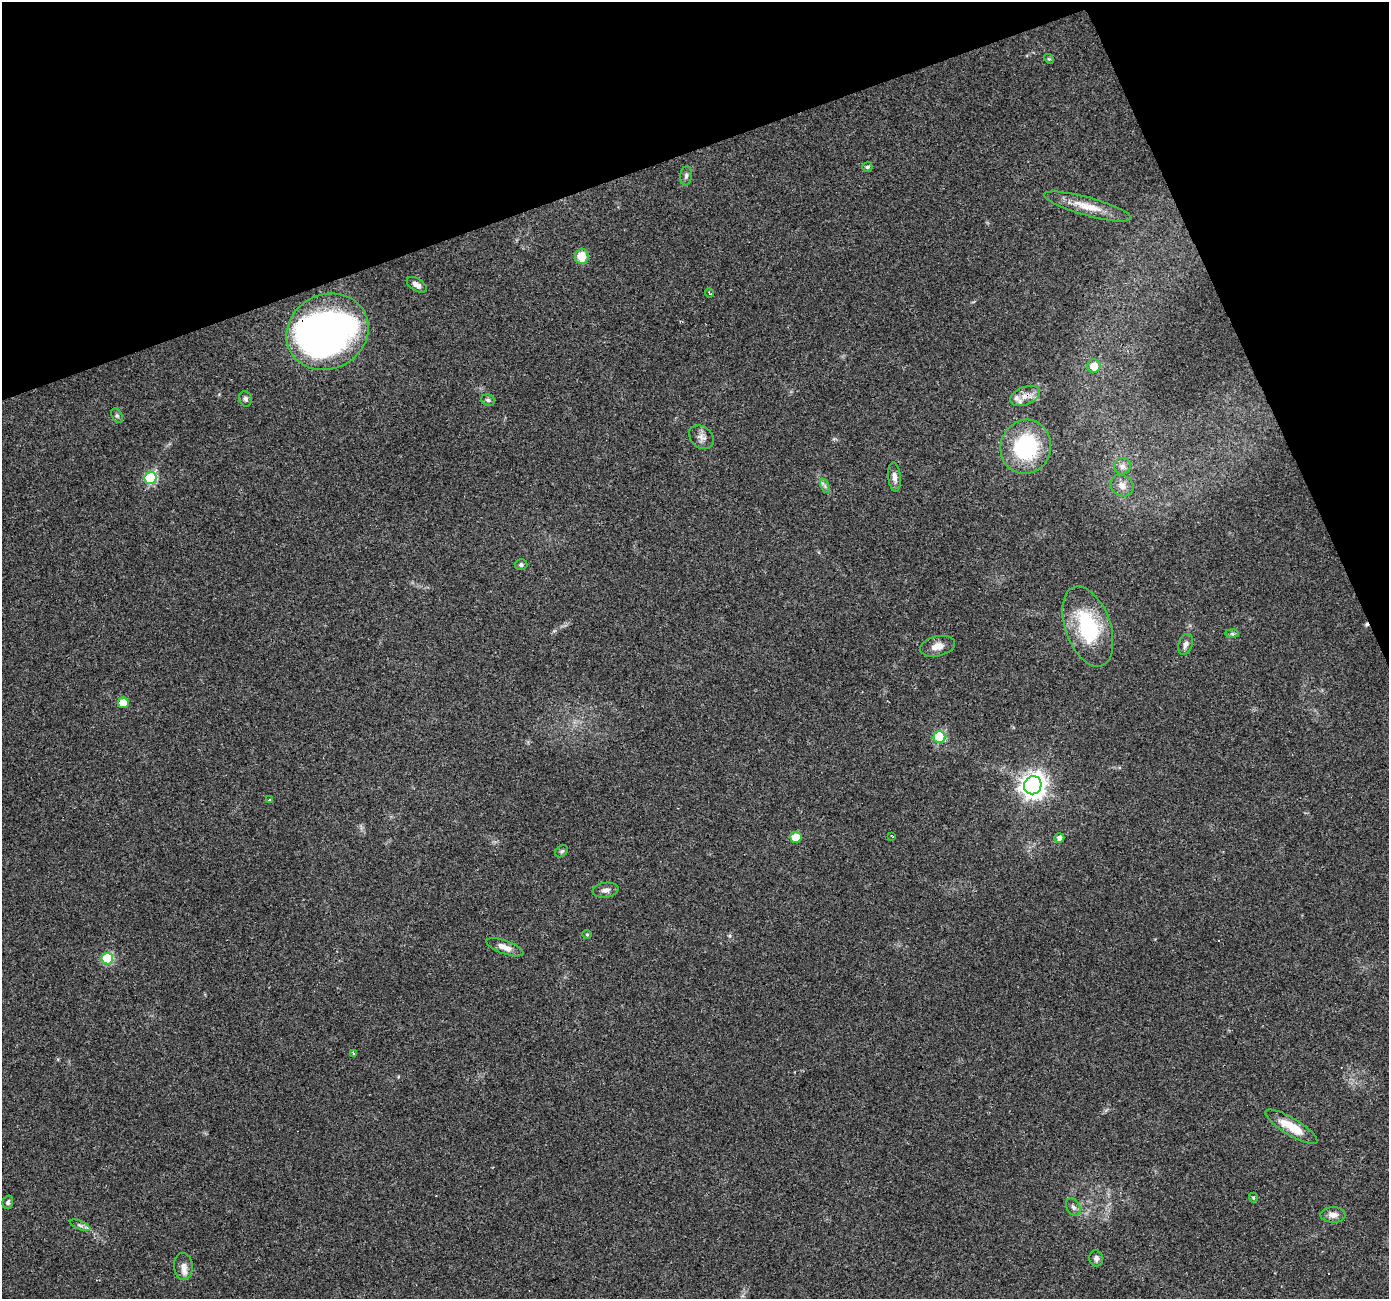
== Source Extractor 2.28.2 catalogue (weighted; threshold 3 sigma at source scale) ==
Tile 3 of 4 x 4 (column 3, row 1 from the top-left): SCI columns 2775-4161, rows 3966-5262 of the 5548 x 5393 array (HDU 1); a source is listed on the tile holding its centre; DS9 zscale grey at full resolution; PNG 1391 x 1301 px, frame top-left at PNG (2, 2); each listed source drawn as its Kron ellipse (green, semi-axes under 4 px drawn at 4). Shown black and unused: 18% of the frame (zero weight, under 3 of 4 exposures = <1% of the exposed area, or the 3 px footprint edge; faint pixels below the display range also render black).
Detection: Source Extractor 2.28.2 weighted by HDU 2 'WHT'; one run over the whole footprint, this tile lists its part. Background 0.0248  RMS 0.0038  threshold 0.017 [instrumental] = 3 sigma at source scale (4.5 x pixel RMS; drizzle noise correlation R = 1.50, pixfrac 1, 0.0396/0.0396 arcsec/px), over >= 5 px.
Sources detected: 55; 1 inside a brighter object's white glare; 5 cosmic-ray / hot-pixel residue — neither listed nor drawn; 3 inside a brighter listed object's ellipse — not listed separately; the other 46 listed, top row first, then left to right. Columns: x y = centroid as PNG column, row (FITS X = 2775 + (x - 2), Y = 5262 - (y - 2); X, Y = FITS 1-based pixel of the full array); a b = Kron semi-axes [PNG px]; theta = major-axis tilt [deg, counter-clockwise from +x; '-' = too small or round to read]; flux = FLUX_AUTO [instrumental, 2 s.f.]
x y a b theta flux
1049 59 5 4 - 0.42
867 167 5 5 - 0.84
686 176 10 6 82 1.1
1088 206 45 9 -15 7.6
582 256 7 7 - 7.8
417 285 11 6 -32 2
710 293 4 3 - 0.44
327 332 42 37 29 170
1094 366 7 6 - 4.1
1025 396 15 9 22 3.6
245 399 8 6 -74 0.98
488 400 7 5 -23 0.92
117 416 7 5 -62 0.72
701 437 14 10 -38 2.4
1026 447 27 25 73 35
1122 466 8 8 - 1.8
894 477 14 6 -85 2.3
151 478 6 6 - 33
825 486 7 4 -69 0.83
1122 486 12 10 -34 2.7
521 565 6 5 - 0.84
1088 626 42 22 -70 29
1232 634 7 4 -1 0.64
1186 644 11 7 69 1.7
937 646 18 10 13 3.3
123 703 5 5 - 6.5
939 737 6 6 - 28
1033 785 9 8 - 320
269 800 3 2 - 0.44
796 837 6 5 - 6.8
892 837 4 3 - 0.32
1059 838 5 4 - 1.7
561 851 7 5 40 0.66
606 890 13 7 8 1.7
587 934 4 4 - 0.44
505 947 19 6 -20 3.1
107 959 6 5 - 26
353 1053 3 3 - 1
1291 1127 30 8 -31 8.5
1253 1198 5 4 - 0.44
8 1202 7 5 74 0.77
1073 1207 9 6 -60 1.1
1333 1215 12 7 -1 2.5
80 1225 11 4 -22 0.97
1096 1258 8 7 - 1.3
183 1266 13 9 -86 2.4
Overlapping masked pixels (flux is a lower limit): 2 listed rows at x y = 327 332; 1025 396